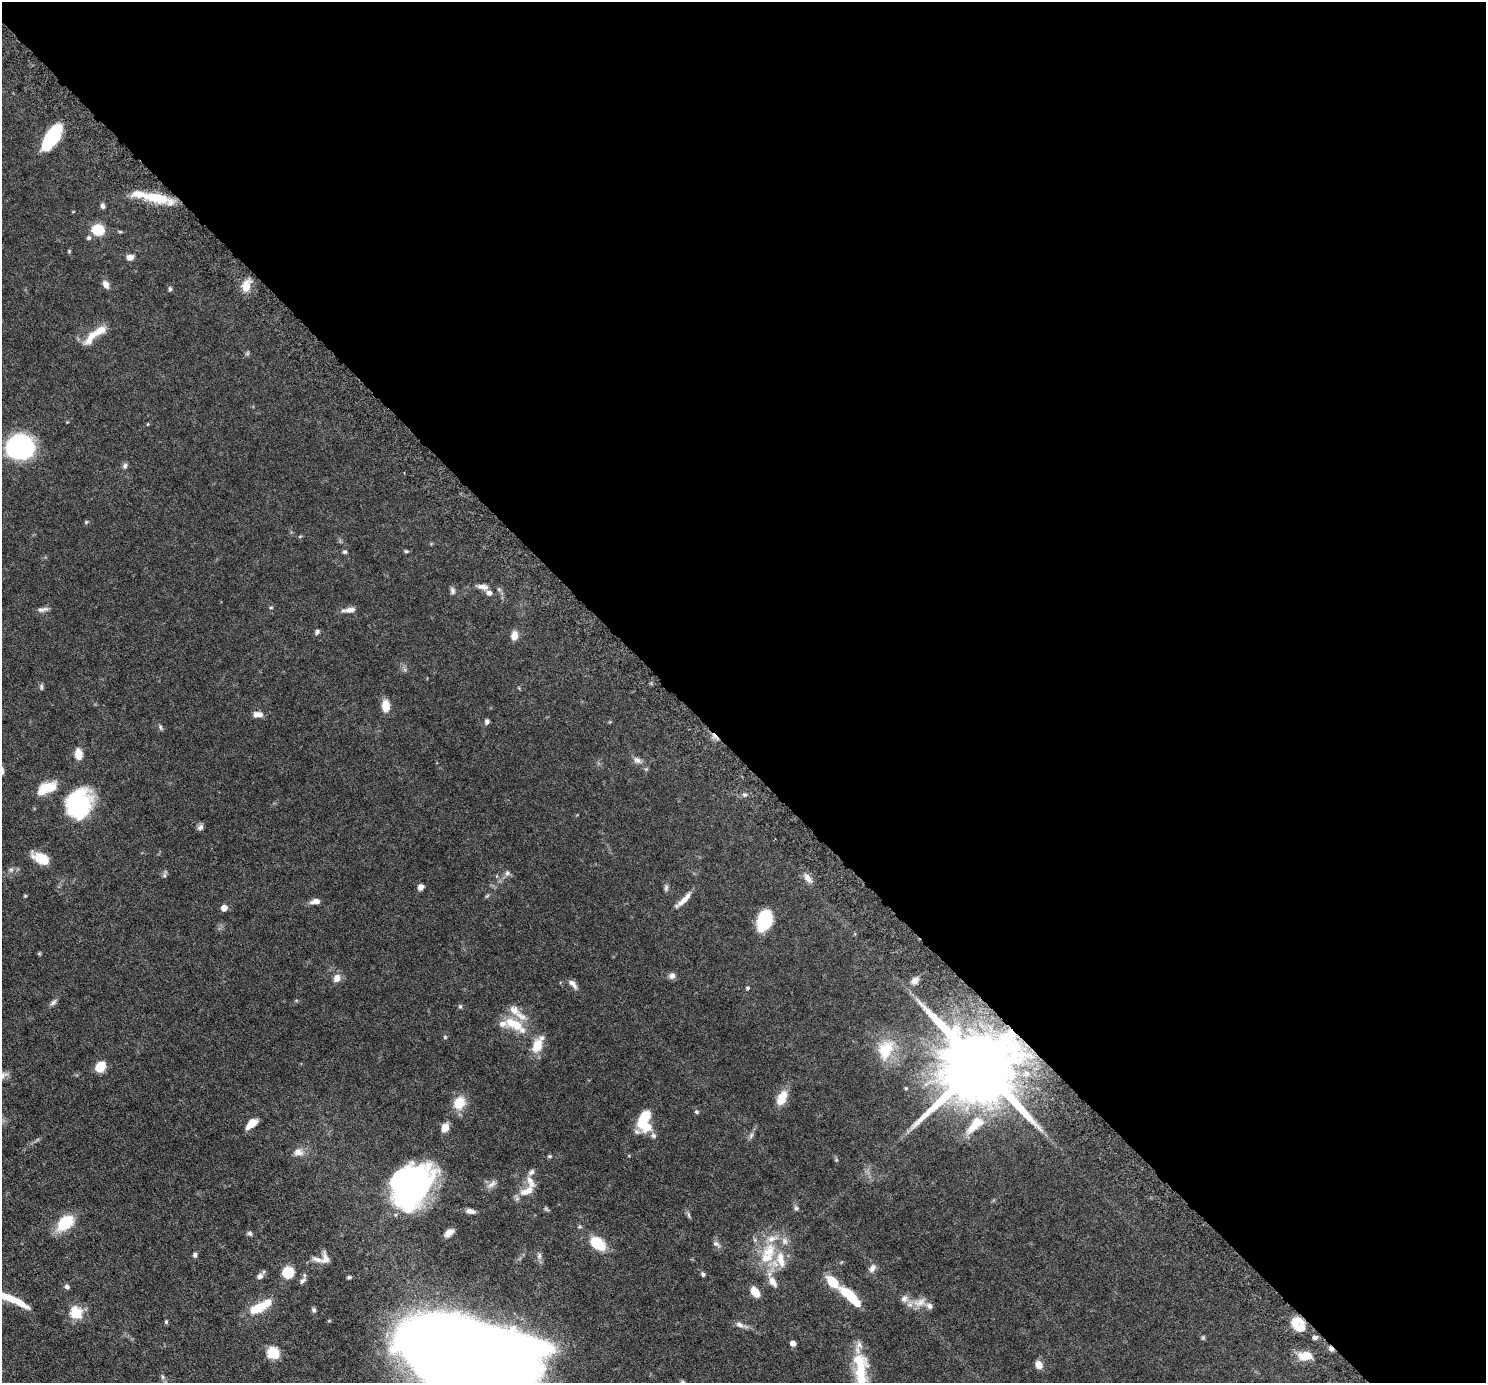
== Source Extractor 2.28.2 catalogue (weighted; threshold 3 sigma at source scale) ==
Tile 8 of 4 x 4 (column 4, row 2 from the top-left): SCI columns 4523-6006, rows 3109-4489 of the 6076 x 6075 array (HDU 1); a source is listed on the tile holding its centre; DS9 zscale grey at full resolution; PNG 1488 x 1385 px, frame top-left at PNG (2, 2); no overlay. Shown black and unused: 55% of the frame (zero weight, under 6 of 12 exposures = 4% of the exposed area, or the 3 px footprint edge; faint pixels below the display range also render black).
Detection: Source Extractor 2.28.2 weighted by HDU 2 'WHT'; one run over the whole footprint, this tile lists its part. Background 0.0542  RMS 0.0019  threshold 0.00759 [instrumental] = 3 sigma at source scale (4.09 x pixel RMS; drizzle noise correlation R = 1.36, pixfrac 0.8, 0.05/0.05 arcsec/px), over >= 5 px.
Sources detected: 145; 3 inside a brighter object's white glare — not listed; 20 inside a brighter listed object's ellipse — not listed separately; the other 122 listed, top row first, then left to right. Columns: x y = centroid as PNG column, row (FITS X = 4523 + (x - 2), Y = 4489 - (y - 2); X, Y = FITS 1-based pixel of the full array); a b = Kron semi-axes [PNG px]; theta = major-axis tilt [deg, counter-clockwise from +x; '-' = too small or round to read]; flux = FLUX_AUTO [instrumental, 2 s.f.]
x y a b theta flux
52 137 25 11 57 11
156 198 39 10 -12 5.8
103 206 7 5 -80 0.47
98 230 12 10 -6 3.9
120 232 6 3 -19 0.18
89 238 7 7 - 0.35
69 251 5 4 - 0.17
130 257 9 6 18 0.87
106 284 10 7 -62 0.87
246 286 15 10 81 1.9
170 289 6 5 - 0.32
92 337 31 9 48 2.5
20 446 19 16 0 44
125 466 7 6 - 0.44
86 522 5 4 - 0.19
300 536 6 3 19 0.16
406 551 5 4 - 0.22
345 552 6 5 - 0.28
483 587 15 7 -5 0.94
452 591 10 6 -71 0.44
271 607 5 3 - 0.17
43 609 16 6 11 0.65
350 610 14 7 10 0.94
317 632 7 5 64 0.34
514 635 10 7 88 1.5
41 687 8 4 -90 0.29
386 706 10 7 -87 2.6
256 715 9 7 79 0.65
487 722 6 5 - 0.44
161 727 8 4 -81 0.28
78 754 12 8 -80 1.8
637 760 12 7 -32 0.76
48 787 23 12 5 3.1
745 795 6 4 1 0.28
79 804 30 24 72 15
200 827 9 6 46 0.51
41 858 18 10 -25 3.3
11 870 7 6 - 0.4
507 873 7 6 - 0.45
164 875 7 4 90 0.32
808 878 13 8 -53 1.1
420 887 6 6 - 0.79
666 888 9 5 89 0.39
25 896 4 4 - 0.16
487 896 7 4 44 0.22
684 899 23 6 44 1.5
315 901 12 6 9 0.88
224 908 5 5 - 1.3
765 920 19 11 72 9.7
672 976 8 8 - 0.68
337 978 9 7 63 1.2
915 981 11 8 48 0.82
573 984 15 6 -45 0.8
747 988 4 4 - 0.24
53 1002 11 6 39 0.5
460 1006 6 4 -75 0.26
514 1010 17 11 -35 1.7
515 1025 32 12 -30 4.4
445 1037 5 5 - 0.21
537 1045 15 8 64 3.7
885 1050 31 20 69 5.2
979 1065 23 18 39 2700
100 1067 9 8 - 3.2
906 1088 5 4 - 0.18
782 1098 19 10 66 2.5
459 1103 14 12 60 3.2
696 1112 6 5 - 0.24
644 1118 21 10 69 5.1
976 1122 17 11 10 2
251 1123 13 7 41 2.2
445 1128 7 6 - 2.2
751 1135 9 6 64 0.45
653 1136 8 6 -44 0.49
298 1152 13 10 -9 1.3
549 1156 6 5 - 0.24
836 1160 6 4 72 0.2
531 1172 9 7 46 0.53
492 1184 14 7 39 0.81
407 1189 46 32 56 44
526 1191 20 10 24 1.9
796 1208 6 6 - 0.31
470 1211 11 6 -11 0.81
688 1215 10 4 -79 0.31
65 1223 15 10 42 6.9
250 1233 8 5 -38 0.34
449 1233 11 6 38 1.1
598 1244 12 8 -40 6.7
716 1244 12 6 -32 0.56
769 1251 25 18 45 5.6
195 1255 6 5 - 0.38
539 1256 10 5 77 0.5
317 1259 17 6 -18 0.79
325 1259 15 8 -86 0.95
872 1268 12 8 62 0.75
288 1273 9 9 - 4.9
703 1274 6 5 - 0.32
260 1276 8 6 29 0.68
349 1277 6 4 9 0.24
302 1281 11 6 47 0.53
773 1282 14 8 -54 1.4
67 1286 7 6 - 0.41
755 1292 10 6 -54 2.3
848 1293 21 9 -40 4.5
12 1299 38 7 -28 3.8
904 1299 11 8 48 0.79
919 1302 20 11 20 1.8
258 1308 20 10 24 4.1
314 1310 7 5 -65 0.34
76 1313 6 6 - 12
1296 1321 17 11 8 2.2
166 1322 6 4 -72 0.21
739 1324 10 7 -27 0.7
1203 1338 6 5 - 0.22
1315 1338 6 5 - 0.45
793 1343 5 4 - 0.97
1331 1348 8 5 -43 0.52
273 1353 6 6 - 13
1305 1356 16 10 -1 2.4
462 1361 96 47 -29 640
1039 1365 8 7 - 1.3
861 1369 47 16 -87 7.7
163 1377 8 5 -51 0.39
Overlapping masked pixels (flux is a lower limit): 3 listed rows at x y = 979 1065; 1296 1321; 1331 1348
Isophote crosses this tile's border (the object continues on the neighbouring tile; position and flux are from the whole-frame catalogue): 2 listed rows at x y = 462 1361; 861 1369